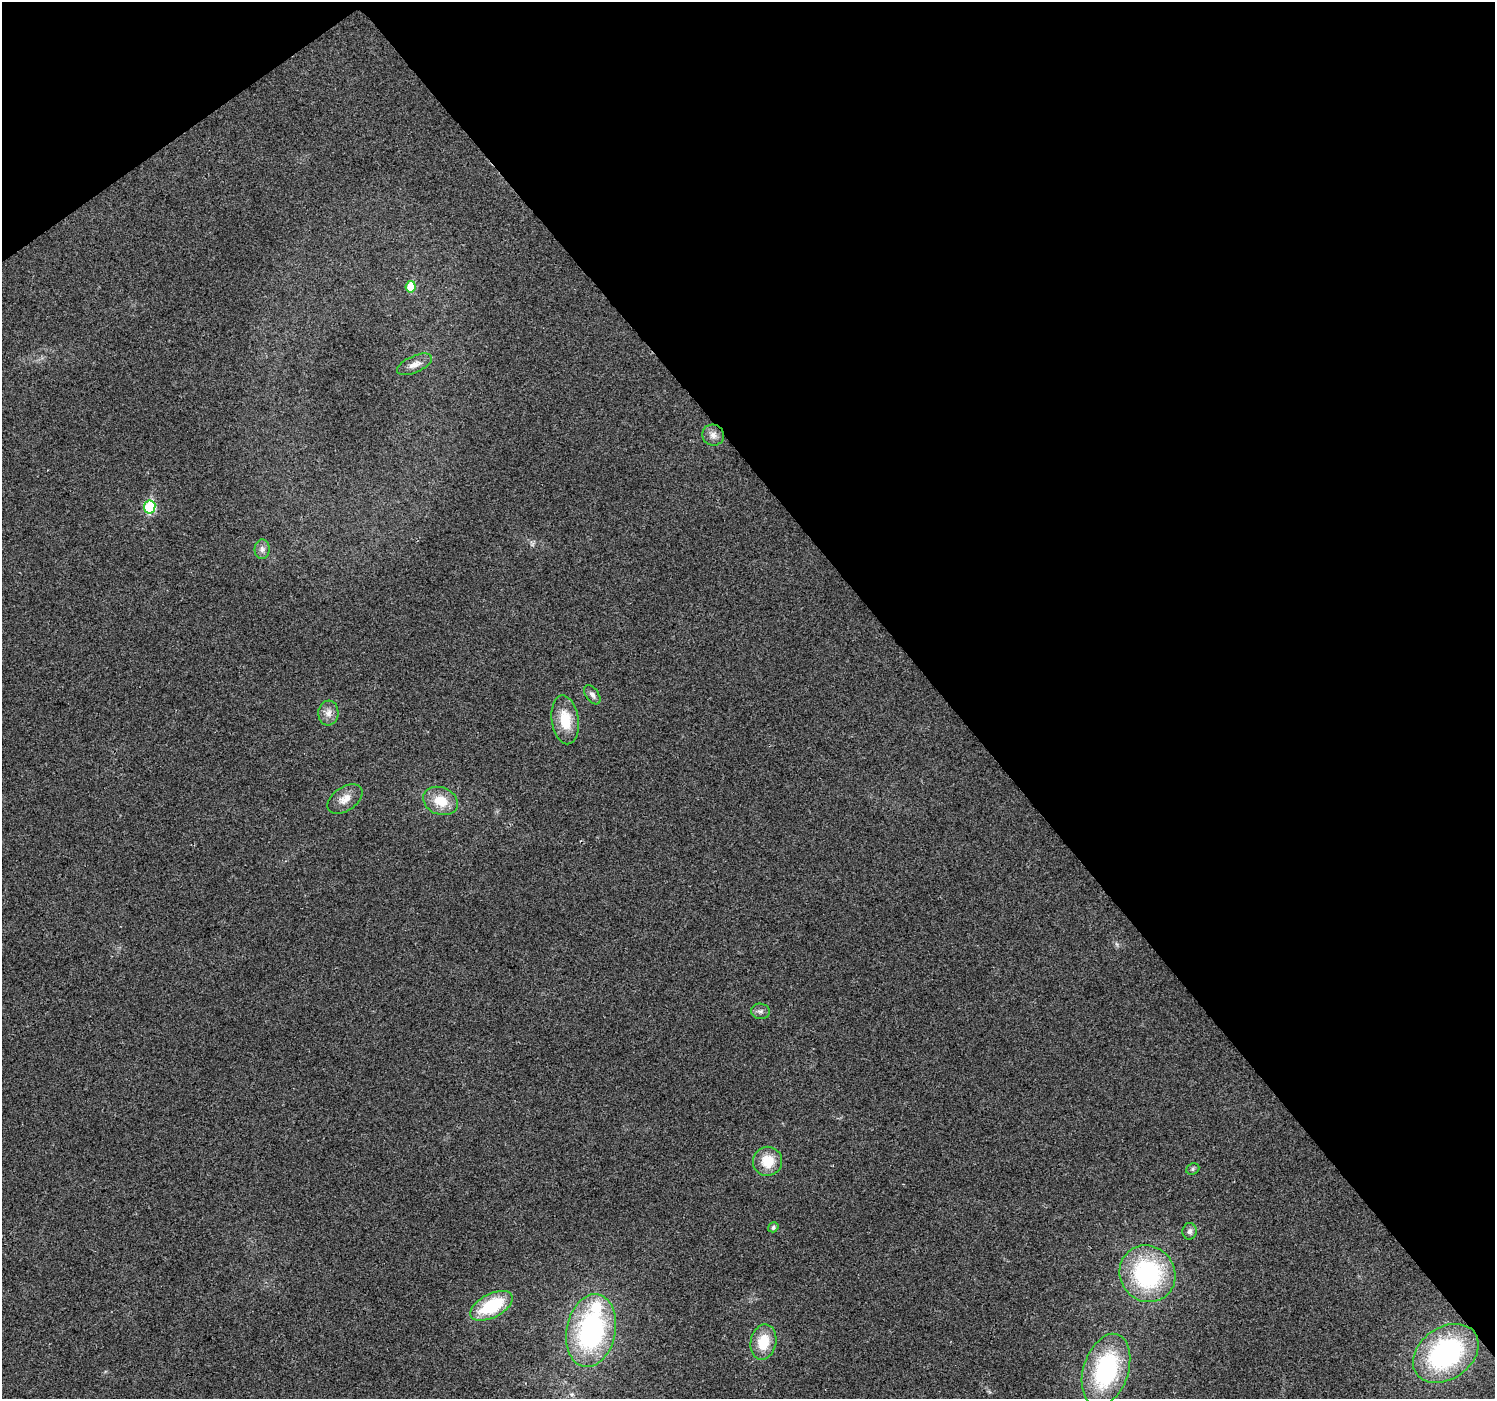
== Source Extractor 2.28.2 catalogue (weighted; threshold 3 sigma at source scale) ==
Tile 3 of 4 x 4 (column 3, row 1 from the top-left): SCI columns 2989-4481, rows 4326-5722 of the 5978 x 5921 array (HDU 1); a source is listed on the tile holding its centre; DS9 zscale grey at full resolution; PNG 1497 x 1401 px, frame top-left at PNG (2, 2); each listed source drawn as its Kron ellipse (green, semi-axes under 4 px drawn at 4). Shown black and unused: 39% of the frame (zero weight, under 2 of 3 exposures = <1% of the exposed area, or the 3 px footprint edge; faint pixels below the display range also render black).
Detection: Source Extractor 2.28.2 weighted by HDU 2 'WHT'; one run over the whole footprint, this tile lists its part. Background 0.0727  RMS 0.0088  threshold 0.0398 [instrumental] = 3 sigma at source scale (4.5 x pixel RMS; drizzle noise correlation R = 1.50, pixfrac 1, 0.0396/0.0396 arcsec/px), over >= 5 px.
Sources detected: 22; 1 inside a brighter listed object's ellipse — not listed separately; the other 21 listed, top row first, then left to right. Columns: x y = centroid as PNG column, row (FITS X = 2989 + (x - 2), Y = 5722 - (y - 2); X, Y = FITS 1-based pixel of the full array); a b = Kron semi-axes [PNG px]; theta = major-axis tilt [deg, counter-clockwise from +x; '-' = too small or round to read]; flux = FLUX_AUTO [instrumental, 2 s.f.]
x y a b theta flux
411 287 5 5 - 24
414 364 19 8 24 6.9
713 435 11 10 - 5.5
150 507 6 5 - 75
262 549 10 7 87 3.7
592 695 11 6 -54 3.6
328 713 12 10 84 6.4
565 720 24 13 -82 23
345 799 19 12 34 9.6
440 801 18 13 -22 18
760 1011 9 7 -5 3.1
768 1161 14 14 - 20
1193 1169 7 5 22 1.6
773 1227 5 4 - 2.2
1190 1231 8 7 - 3.1
1147 1274 29 27 -54 110
491 1306 23 12 28 51
591 1331 37 24 78 150
763 1342 17 12 79 23
1446 1353 36 26 35 140
1106 1370 37 22 72 100